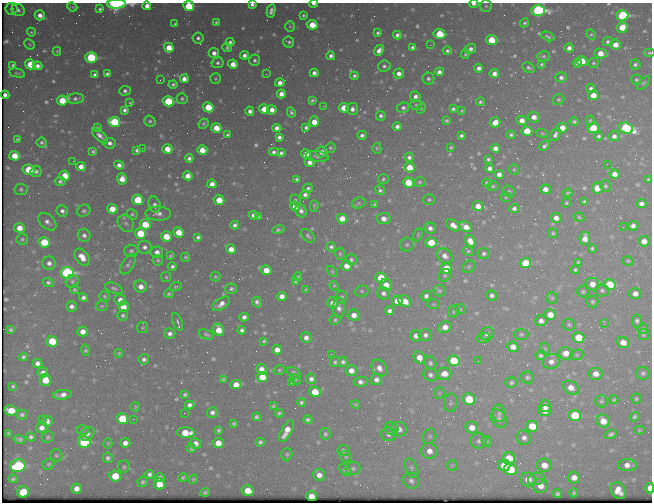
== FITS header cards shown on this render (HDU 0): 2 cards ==
NAXIS1  =                  650 / Width of table row in bytes
NAXIS2  =                  500 / Number of rows in table

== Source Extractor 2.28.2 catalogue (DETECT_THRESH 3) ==
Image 650 x 500 px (HDU 0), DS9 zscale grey, 1 PNG px = 1 image px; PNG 654 x 504 px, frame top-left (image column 1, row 500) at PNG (2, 3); each listed source drawn as its Kron ellipse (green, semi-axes under 4 px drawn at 4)
Background 427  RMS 2.1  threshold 6.3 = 3 sigma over >= 5 px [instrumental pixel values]
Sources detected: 633; of the 633, the 500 brightest by FLUX_AUTO listed and drawn (133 fainter detections omitted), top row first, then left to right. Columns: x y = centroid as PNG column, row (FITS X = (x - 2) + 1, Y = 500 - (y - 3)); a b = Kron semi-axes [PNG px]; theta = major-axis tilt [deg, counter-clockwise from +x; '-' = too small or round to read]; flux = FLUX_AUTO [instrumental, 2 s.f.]
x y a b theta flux
116 4 9 4 2 33000
252 4 4 3 - 500
314 4 4 2 - 430
474 4 5 3 - 490
147 6 4 4 - 960
189 6 5 5 - 7100
486 6 6 6 - 310
72 7 5 3 - 180
12 9 6 6 - 480
100 9 4 3 - 290
18 10 7 6 - 470
538 10 7 5 -1 43000
271 11 7 4 78 570
40 15 5 4 - 1000
303 15 3 3 - 230
622 15 6 5 - 26000
216 22 4 3 - 220
524 23 5 4 - 270
175 24 3 3 - 200
312 25 5 4 - 3400
290 27 5 5 - 190
622 27 5 5 - 4000
31 32 5 4 - 200
378 33 3 3 - 260
439 34 6 5 - 5200
397 35 4 4 - 450
591 35 5 4 - 200
548 36 7 3 -25 310
198 38 5 5 - 330
491 40 5 5 - 4200
230 42 4 4 - 400
289 42 6 5 - 370
608 42 5 4 - 360
30 44 5 4 - 190
430 45 2 2 - 290
615 45 5 5 - 1600
413 47 4 3 - 320
169 48 5 4 - 2600
227 48 5 4 - 280
569 48 4 4 - 780
470 49 6 5 - 660
379 50 6 4 52 830
57 51 4 4 - 190
447 51 4 4 - 320
214 53 5 5 - 840
601 53 6 5 - 1900
649 53 6 4 0 240
465 54 5 4 - 250
244 55 4 4 - 610
331 56 4 4 - 480
544 56 6 5 - 300
91 57 6 5 - 20000
255 60 6 5 - 350
582 61 6 5 - 2300
218 63 6 5 - 400
593 63 5 5 - 220
30 64 5 5 - 4200
233 64 5 4 - 1400
541 64 4 4 - 250
578 64 4 3 - 520
635 64 5 5 - 370
13 65 4 3 - 280
37 66 5 4 - 660
384 66 6 5 - 380
479 68 4 4 - 680
529 68 7 4 -29 340
439 72 4 4 - 740
17 73 8 3 -12 240
314 73 4 4 - 610
399 73 5 5 - 920
107 74 4 4 - 390
266 74 2 2 - 340
494 74 5 5 - 860
95 75 4 4 - 520
354 76 4 4 - 300
561 77 5 5 - 510
184 79 4 4 - 1200
215 79 5 5 - 230
428 79 6 6 - 370
160 80 3 2 - 190
636 80 5 5 - 280
280 83 4 4 - 930
644 83 8 4 47 250
173 84 4 4 - 310
591 88 4 4 - 470
125 91 5 5 - 410
281 94 4 4 - 1200
5 95 4 3 - 320
593 95 5 5 - 1800
415 97 5 5 - 620
76 99 8 5 3 430
182 99 5 5 - 300
559 99 6 5 - 270
62 100 5 5 - 4600
312 100 4 3 - 260
168 101 5 5 - 14000
481 102 4 3 - 290
130 103 3 3 - 190
416 105 6 5 - 280
323 106 3 2 - 250
208 107 5 5 - 4800
344 108 5 5 - 3400
403 108 6 5 - 430
421 108 5 4 - 200
264 109 5 5 - 2000
352 109 6 5 - 660
453 109 4 4 - 350
125 110 4 4 - 450
272 110 5 4 - 1200
250 111 5 4 - 620
462 111 3 3 - 190
291 112 5 4 - 310
381 116 5 5 - 400
534 117 6 5 - 1100
522 120 5 4 - 1200
150 121 6 5 - 290
446 121 4 3 - 230
590 121 5 4 - 200
114 122 6 5 - 15000
314 122 5 5 - 2200
495 122 5 5 - 1900
574 122 4 4 - 290
203 124 5 4 - 260
397 126 4 4 - 620
97 127 3 3 - 200
306 127 4 4 - 390
216 128 5 4 - 2400
277 128 4 4 - 740
562 128 5 5 - 2000
593 128 5 5 - 6000
626 128 7 5 -18 24000
527 131 5 5 - 3900
542 133 6 4 -20 210
555 134 7 4 64 530
228 135 3 3 - 280
362 135 5 4 - 450
511 135 4 4 - 310
100 136 10 5 -44 740
461 136 4 3 - 350
599 136 4 4 - 320
614 136 5 5 - 580
279 137 4 4 - 480
17 139 3 3 - 190
42 142 5 5 - 300
110 143 6 5 - 520
545 146 6 3 41 430
451 147 3 3 - 190
142 148 2 2 - 910
330 148 5 5 - 220
377 148 5 4 - 200
495 148 5 4 - 890
167 149 5 4 - 2300
137 150 4 4 - 340
202 150 5 5 - 1700
93 152 4 3 - 240
274 152 5 4 - 450
322 152 6 5 - 960
281 153 4 4 - 370
306 154 5 4 - 1800
14 156 5 4 - 2400
317 156 11 5 -7 380
409 157 4 4 - 480
189 158 4 4 - 460
488 159 4 4 - 280
73 161 2 2 - 190
310 162 5 4 - 850
607 164 2 2 - 360
119 165 5 4 - 610
81 166 5 4 - 1100
409 167 5 5 - 2800
489 168 4 4 - 660
514 169 5 4 - 200
29 170 6 5 - 5300
36 171 5 5 - 370
499 174 5 4 - 800
614 174 5 4 - 1100
65 176 5 5 - 3600
188 176 5 4 - 1300
122 179 5 5 - 1500
297 179 4 3 - 270
383 179 5 5 - 250
648 179 3 3 - 210
60 181 5 4 - 370
420 182 6 4 -3 250
408 183 5 5 - 6400
487 183 4 4 - 240
212 184 5 4 - 1000
493 186 6 5 - 260
606 186 5 5 - 260
308 188 5 4 - 330
597 188 5 5 - 2700
21 189 6 5 - 330
545 189 5 4 - 1000
380 190 5 4 - 350
509 191 6 5 - 270
568 193 4 2 - 190
305 195 5 4 - 560
506 197 5 5 - 200
138 200 5 5 - 5900
219 200 5 5 - 4000
295 200 6 4 -48 260
429 200 6 5 - 250
585 202 4 3 - 260
359 203 7 5 22 250
566 203 5 4 - 250
155 204 8 5 -72 470
375 204 4 3 - 210
641 204 5 4 - 650
295 206 5 5 - 1400
314 206 6 3 88 220
478 206 5 5 - 1500
514 208 5 4 - 450
112 209 5 5 - 2700
62 211 6 5 - 500
84 211 7 5 31 330
301 211 7 5 -62 590
132 214 6 5 - 250
158 214 13 7 -1 820
253 215 5 4 - 610
258 216 4 4 - 310
579 217 6 4 -17 210
556 218 5 5 - 1000
342 219 5 4 - 2200
384 219 7 5 5 1100
47 222 10 7 -43 780
126 223 9 7 -52 560
145 224 5 5 - 4400
235 225 4 4 - 450
453 225 8 5 -36 1100
633 226 5 5 - 730
466 227 7 5 -25 1400
623 227 2 2 - 440
19 228 5 5 - 1700
430 228 6 5 - 660
278 230 6 4 13 360
179 232 5 5 - 3100
140 233 5 5 - 6700
553 233 5 4 - 210
84 235 6 6 - 500
418 235 7 4 65 210
166 236 5 5 - 3600
308 236 8 5 -46 330
198 237 4 4 - 360
585 238 7 5 81 1400
22 239 6 5 - 270
470 241 6 5 - 1300
644 241 5 5 - 1300
44 242 6 5 - 6700
431 243 6 5 - 4200
407 245 7 6 - 330
145 247 7 6 - 560
331 247 5 4 - 340
592 248 4 4 - 270
231 249 5 5 - 1300
131 251 7 6 - 380
468 251 6 4 -12 240
157 252 6 5 - 820
340 254 6 5 - 230
484 254 6 5 - 360
170 256 4 4 - 220
445 256 8 6 -39 820
82 257 10 6 -53 1600
185 257 4 4 - 230
158 260 5 5 - 240
351 260 6 5 - 300
628 261 6 4 -12 240
578 262 4 4 - 230
49 263 7 6 - 660
525 263 5 5 - 6600
128 264 11 6 56 450
347 266 5 5 - 1600
172 267 4 4 - 390
469 267 7 5 44 250
446 268 5 5 - 4400
266 270 5 5 - 2000
575 270 4 4 - 240
332 271 7 4 -41 190
67 273 6 6 - 35000
445 275 7 5 58 300
166 277 5 5 - 200
215 277 5 5 - 210
298 277 4 4 - 190
381 278 5 5 - 4500
72 281 7 6 - 320
295 282 4 4 - 220
48 283 5 4 - 300
592 284 6 6 - 1600
386 285 6 5 - 1700
609 285 6 5 - 11000
334 286 5 4 - 210
141 287 6 6 - 1100
176 287 6 3 18 210
114 288 9 5 -20 360
231 289 6 5 - 340
74 290 4 4 - 230
306 290 4 3 - 200
602 290 7 6 - 340
362 291 7 5 15 250
440 291 6 6 - 270
583 292 6 6 - 270
383 293 6 6 - 550
169 294 5 4 - 250
635 294 6 5 - 970
492 295 5 5 - 480
105 296 5 5 - 220
282 296 5 4 - 920
426 296 5 5 - 470
341 297 6 6 - 290
83 298 5 4 - 490
552 298 5 5 - 220
120 300 6 5 - 960
397 301 5 5 - 2200
405 301 7 5 -31 1900
257 302 5 4 - 460
592 302 6 6 - 290
333 303 6 5 - 780
221 304 10 5 35 950
433 304 6 5 - 210
72 306 5 5 - 600
102 306 6 5 - 230
123 307 5 5 - 1600
339 308 10 6 -89 690
460 309 5 5 - 200
389 311 5 4 - 510
454 311 6 5 - 260
123 315 5 5 - 300
354 315 6 5 - 1100
550 315 6 5 - 2200
244 317 4 4 - 580
335 320 5 5 - 250
541 321 6 5 - 670
637 321 6 5 - 430
177 322 9 4 -65 380
604 324 2 2 - 510
569 325 6 5 - 290
445 327 7 5 21 1200
142 328 5 5 - 210
642 329 5 5 - 260
10 330 4 3 - 250
218 330 6 5 - 2300
242 330 4 4 - 400
83 332 5 5 - 1300
170 334 6 5 - 610
206 334 8 4 -20 310
487 334 7 6 - 580
521 334 7 5 0 300
425 335 6 6 - 520
643 335 5 5 - 260
416 336 6 5 - 720
578 337 6 5 - 4200
306 338 5 5 - 760
484 338 6 5 - 260
52 341 5 5 - 5300
264 341 4 3 - 210
623 342 6 5 - 1700
513 347 5 5 - 1300
545 349 6 4 -68 190
86 350 6 4 -77 260
277 350 5 4 - 1200
119 353 4 4 - 200
566 353 7 6 - 1500
331 354 2 2 - 390
541 355 5 5 - 340
577 355 7 5 20 250
23 357 4 4 - 340
419 357 6 5 - 1500
144 359 5 5 - 440
454 361 6 5 - 6100
478 361 2 2 - 380
551 361 8 7 - 880
335 362 5 5 - 290
343 362 5 5 - 370
37 363 5 5 - 740
430 363 7 5 -61 340
379 368 9 7 -52 940
261 369 5 5 - 890
279 370 6 4 17 190
351 370 5 5 - 1100
43 372 5 5 - 560
294 373 7 4 -33 350
643 373 7 6 - 370
444 374 7 6 - 1700
596 374 7 6 - 1200
430 375 7 6 - 500
262 377 5 5 - 3100
527 377 6 6 - 350
223 379 4 3 - 210
295 379 6 4 -30 240
311 379 5 5 - 550
45 380 6 5 - 2800
376 380 6 5 - 660
361 382 7 5 6 610
291 383 2 2 - 200
511 383 6 5 - 320
236 384 6 5 - 1500
13 386 4 3 - 230
571 388 9 6 -34 1500
315 392 6 5 - 3200
439 393 6 5 - 220
62 395 9 4 8 880
185 395 4 3 - 280
469 399 6 5 - 5500
636 399 5 5 - 250
614 400 4 4 - 220
601 401 6 6 - 280
301 402 4 3 - 320
450 403 9 6 83 390
355 404 4 3 - 200
189 405 5 4 - 540
273 406 3 3 - 190
545 406 6 6 - 1400
135 407 4 4 - 180
11 410 6 5 - 3100
545 411 6 5 - 1000
212 412 5 5 - 520
184 413 2 2 - 190
279 413 4 4 - 270
499 413 9 6 -81 400
22 415 5 5 - 340
575 415 6 5 - 8100
257 417 4 4 - 320
635 417 5 4 - 270
42 419 2 2 - 300
122 419 6 5 - 7400
133 419 2 2 - 270
499 419 9 7 -56 490
308 420 4 4 - 330
47 421 5 5 - 990
603 421 7 6 - 2000
234 423 4 3 - 250
532 426 6 5 - 3400
42 428 5 5 - 820
472 428 6 6 - 1400
392 429 7 6 - 350
399 429 8 7 - 950
82 430 6 5 - 220
219 430 4 4 - 280
639 430 5 4 - 190
286 431 12 5 62 1700
9 433 3 3 - 200
186 433 9 5 -3 3100
87 434 7 6 - 530
325 434 6 5 - 280
389 434 7 7 - 540
611 434 6 4 22 410
430 436 8 6 66 350
31 437 5 4 - 390
48 437 6 5 - 260
524 438 7 7 - 600
19 439 6 3 -12 340
479 441 8 7 - 530
487 441 5 4 - 190
84 442 6 6 - 16000
260 442 4 4 - 330
108 443 5 4 - 190
125 443 5 5 - 820
218 443 5 5 - 1900
195 444 6 5 - 1100
191 448 4 4 - 330
343 450 6 5 - 380
429 451 8 8 - 1200
287 454 6 5 - 260
56 455 6 5 - 230
346 457 6 5 - 240
108 458 5 5 - 400
509 458 6 6 - 4400
49 464 6 5 - 250
452 465 5 5 - 220
504 465 6 5 - 5200
544 465 7 6 - 1700
627 465 9 6 -3 1100
18 466 8 6 14 19000
124 467 6 6 - 230
353 468 7 6 - 380
411 468 10 6 -67 390
510 469 6 6 - 4400
345 470 7 4 -40 250
150 474 5 4 - 430
319 475 6 6 - 930
115 476 6 5 - 3600
160 477 4 4 - 430
574 477 6 6 - 1100
183 478 4 4 - 250
13 479 4 3 - 230
193 479 5 4 - 220
528 479 7 7 - 1600
536 479 8 6 16 490
411 481 8 7 - 540
143 482 5 5 - 290
159 484 6 5 - 2500
540 486 8 7 - 1400
650 488 5 4 - 1600
77 489 5 5 - 1000
248 490 6 5 - 2300
618 491 9 7 -56 1600
23 492 6 5 - 5000
205 492 5 4 - 300
574 493 4 4 - 280
557 494 4 4 - 310
311 496 5 5 - 1600
At the frame edge (FLAGS 8, measured only in part): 9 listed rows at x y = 116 4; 252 4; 314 4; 474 4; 147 6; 189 6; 538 10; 649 53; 650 488
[133 fainter detections neither listed nor drawn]